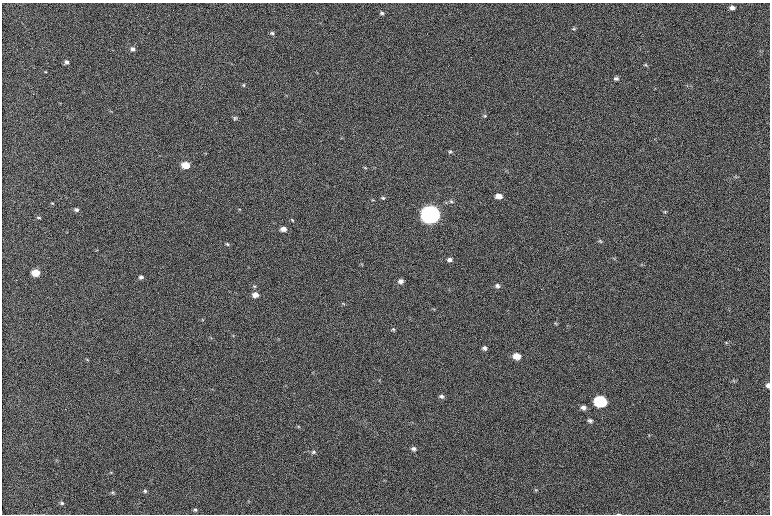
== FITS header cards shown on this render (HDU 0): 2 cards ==
NAXIS1  =                 1536
NAXIS2  =                 1024

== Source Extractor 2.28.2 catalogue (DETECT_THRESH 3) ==
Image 1536 x 1024 px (HDU 0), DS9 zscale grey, zoomed out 1/2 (1 PNG px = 2 x 2 image px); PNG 772 x 516 px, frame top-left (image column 1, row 1023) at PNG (2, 3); no overlay
Background 214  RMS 10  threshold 30.4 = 3 sigma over >= 5 px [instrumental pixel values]
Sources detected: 74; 3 cannot appear on this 1/2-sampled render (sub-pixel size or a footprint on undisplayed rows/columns) and are not listed; the other 71 listed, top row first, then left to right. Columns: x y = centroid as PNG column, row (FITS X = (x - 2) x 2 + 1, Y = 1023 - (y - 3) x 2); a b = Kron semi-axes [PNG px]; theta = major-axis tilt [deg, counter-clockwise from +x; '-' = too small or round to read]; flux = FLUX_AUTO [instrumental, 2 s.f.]
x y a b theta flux
732 8 6 5 - 9.1e+03
382 13 5 4 - 4.9e+03
574 29 5 4 - 2.8e+03
272 33 6 4 -8 4.1e+03
133 49 6 4 -30 7.4e+03
67 62 6 4 -21 6.6e+03
646 65 5 3 - 2.2e+03
46 72 5 3 - 2.0e+03
616 79 6 4 -2 5.7e+03
244 85 5 4 - 2.9e+03
287 95 4 3 - 1.4e+03
111 111 5 3 - 1.8e+03
485 116 5 4 - 2.7e+03
235 118 6 4 -5 3.5e+03
450 151 7 5 -3 4.3e+03
206 153 4 3 - 1.4e+03
186 165 6 5 - 4.0e+04
365 168 6 4 -36 2.5e+03
735 177 4 3 - 2.1e+03
499 196 6 5 - 1.9e+04
383 198 5 4 - 3.8e+03
373 200 5 3 - 2.0e+03
451 201 6 4 -18 4.0e+03
52 203 5 3 - 1.9e+03
240 209 4 3 - 1.7e+03
77 210 6 4 -10 6.2e+03
665 212 5 4 - 2.7e+03
431 214 7 6 - 3.3e+06
39 217 5 4 - 3.4e+03
292 220 5 4 - 3.0e+03
283 229 6 5 - 1.4e+04
600 241 5 5 - 3.3e+03
227 244 6 4 -23 3.3e+03
97 250 3 3 - 1.3e+03
614 258 4 3 - 1.7e+03
449 260 6 4 -11 7.8e+03
361 264 3 2 - 1.4e+03
36 273 6 5 - 3.8e+04
141 277 5 4 - 6.5e+03
401 281 6 5 - 9.8e+03
254 286 6 4 -13 3.0e+03
497 286 6 5 - 6.5e+03
255 295 6 5 - 1.6e+04
343 303 5 3 - 2.3e+03
433 309 6 3 0 2.1e+03
202 320 5 3 - 1.9e+03
555 323 5 4 - 2.5e+03
393 329 6 4 -32 3.4e+03
233 336 4 3 - 1.7e+03
211 338 5 3 - 2.2e+03
726 343 5 5 - 3.4e+03
484 348 5 4 - 6.1e+03
517 356 6 5 - 3.1e+04
87 360 4 3 - 2.0e+03
733 381 5 4 - 3.1e+03
768 385 5 5 - 8.7e+03
441 396 6 5 - 5.4e+03
600 401 7 6 - 3.3e+05
583 407 6 5 - 9.5e+03
590 421 6 5 - 5.9e+03
298 426 3 3 - 1.7e+03
414 449 6 4 -8 6.6e+03
313 452 6 5 - 4.5e+03
111 472 4 4 - 2.0e+03
536 490 5 4 - 2.7e+03
145 491 5 5 - 4.2e+03
113 493 5 4 - 3.1e+03
249 501 4 3 - 1.5e+03
62 503 5 4 - 3.8e+03
195 510 5 4 - 4.4e+03
618 514 5 2 - 1.5e+03
At the frame edge (FLAGS 8, measured only in part): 2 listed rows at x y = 768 385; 618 514
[3 sub-pixel or undisplayed-footprint detections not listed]

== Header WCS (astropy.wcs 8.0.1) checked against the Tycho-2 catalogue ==
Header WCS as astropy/WCSLIB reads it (CRVAL/CRPIX/CD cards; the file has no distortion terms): RA---TAN/DEC--TAN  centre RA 20:23:37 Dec +20:47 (305.90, +20.79 deg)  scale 0.916 arcsec/px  FOV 23.5' x 15.7'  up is -179 deg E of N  parity flipped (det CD > 0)
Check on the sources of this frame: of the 60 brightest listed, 13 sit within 2.8 arcsec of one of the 23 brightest Tycho-2 stars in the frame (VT <= 12.15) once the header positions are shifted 1.23 arcsec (1.07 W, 0.60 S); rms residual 1.13 arcsec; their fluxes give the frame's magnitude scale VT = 21.73 - 2.5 log10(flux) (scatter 0.17 mag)
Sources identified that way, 13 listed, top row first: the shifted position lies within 2.8 arcsec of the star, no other Tycho-2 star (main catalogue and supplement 1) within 5.6 arcsec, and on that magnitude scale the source's flux lands within +1.5 / -3 mag of the star's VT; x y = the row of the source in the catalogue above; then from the Tycho-2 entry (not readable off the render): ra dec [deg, ICRS J2000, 3 dp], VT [Tycho-2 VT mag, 2 dp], TYC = Tycho-2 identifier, HIP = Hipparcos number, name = IAU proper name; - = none
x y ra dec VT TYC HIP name
186 165 306.010 +20.740 10.31 1644-1526-1 - -
499 196 305.841 +20.759 11.38 1643-2389-1 - -
77 210 306.070 +20.762 12.08 1644-1268-1 - -
283 229 305.958 +20.774 11.30 1643-2202-1 - -
449 260 305.868 +20.791 12.06 1643-2104-1 - -
36 273 306.093 +20.794 10.52 1644-1454-1 - -
255 295 305.974 +20.807 11.44 1643-1618-1 - -
517 356 305.833 +20.841 10.50 1643-2108-1 - -
768 385 305.696 +20.858 11.60 1643-2513-1 - -
600 401 305.787 +20.864 8.04 1643-2278-1 100536 -
583 407 305.797 +20.867 10.44 1643-1680-1 - -
590 421 305.793 +20.874 11.56 1643-2403-1 - -
414 449 305.890 +20.887 12.03 1643-1750-1 - -